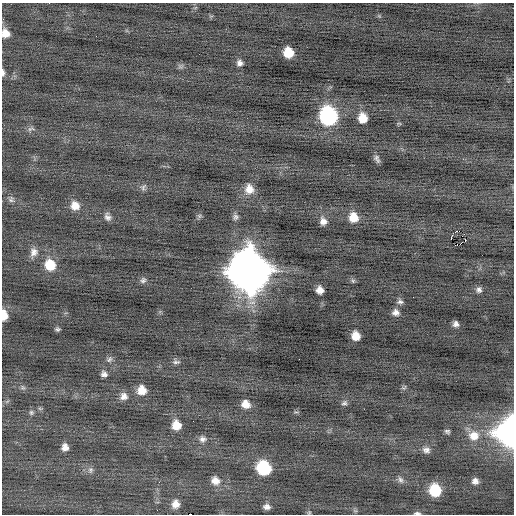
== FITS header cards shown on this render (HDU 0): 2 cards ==
NAXIS1  =                  512 / Axis length
NAXIS2  =                  512 / Axis length

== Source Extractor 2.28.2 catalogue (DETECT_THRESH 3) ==
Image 512 x 512 px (HDU 0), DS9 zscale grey, 1 PNG px = 1 image px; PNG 516 x 516 px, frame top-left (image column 1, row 512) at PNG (2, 3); no overlay
Background -0.0737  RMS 0.74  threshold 2.21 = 3 sigma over >= 5 px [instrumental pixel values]
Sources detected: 67; all 67 listed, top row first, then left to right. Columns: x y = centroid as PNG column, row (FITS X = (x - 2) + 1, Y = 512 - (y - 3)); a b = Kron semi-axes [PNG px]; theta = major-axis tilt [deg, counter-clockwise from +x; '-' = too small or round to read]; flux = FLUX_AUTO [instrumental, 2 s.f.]
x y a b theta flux
379 16 5 5 - 65
5 33 8 7 - 480
288 53 8 8 - 1100
239 63 7 6 - 200
180 66 9 4 8 110
3 73 8 4 -85 140
328 116 12 10 -76 9700
363 118 9 8 - 750
399 123 7 4 -2 57
31 129 11 5 11 140
377 159 9 5 -66 170
143 187 10 7 58 140
249 189 12 11 - 560
11 200 8 8 - 150
75 206 11 10 - 510
199 216 7 5 -20 90
108 217 9 7 -65 200
235 217 8 8 - 160
353 217 10 9 - 710
323 221 10 8 -74 300
456 231 3 2 - 170
451 238 4 2 - 2300
465 240 3 2 - 220
34 252 12 10 73 330
50 265 9 8 - 1100
249 271 16 15 - 170000
143 280 8 7 - 150
353 281 7 5 -55 94
320 290 7 6 - 390
479 290 7 7 - 170
413 297 2 2 - 28
400 302 8 7 - 150
396 312 8 7 - 250
4 315 9 5 -87 700
456 324 6 6 - 200
57 329 5 4 - 99
356 336 8 7 - 580
109 359 10 7 46 150
299 359 2 2 - 39
176 362 11 5 1 140
104 374 7 6 - 200
23 388 7 5 -53 110
404 388 8 5 32 84
142 390 9 9 - 610
124 396 9 9 - 320
344 403 8 6 17 120
246 404 8 7 - 480
31 412 7 7 - 110
176 425 9 8 - 730
447 431 6 5 - 110
510 432 16 14 88 18000
474 436 14 13 - 750
203 439 10 9 - 230
65 447 8 7 - 320
426 450 10 8 -16 240
263 468 11 10 - 3500
90 470 9 7 80 170
400 480 11 7 -63 170
215 481 11 9 -33 440
475 481 7 7 - 230
435 490 10 9 - 1900
175 504 10 9 - 430
267 507 7 5 -5 210
355 511 7 4 -1 77
309 512 5 5 - 66
417 513 9 4 -1 110
190 514 4 2 - 2100
At the frame edge (FLAGS 8, measured only in part): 6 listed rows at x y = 5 33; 3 73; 4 315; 510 432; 417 513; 190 514